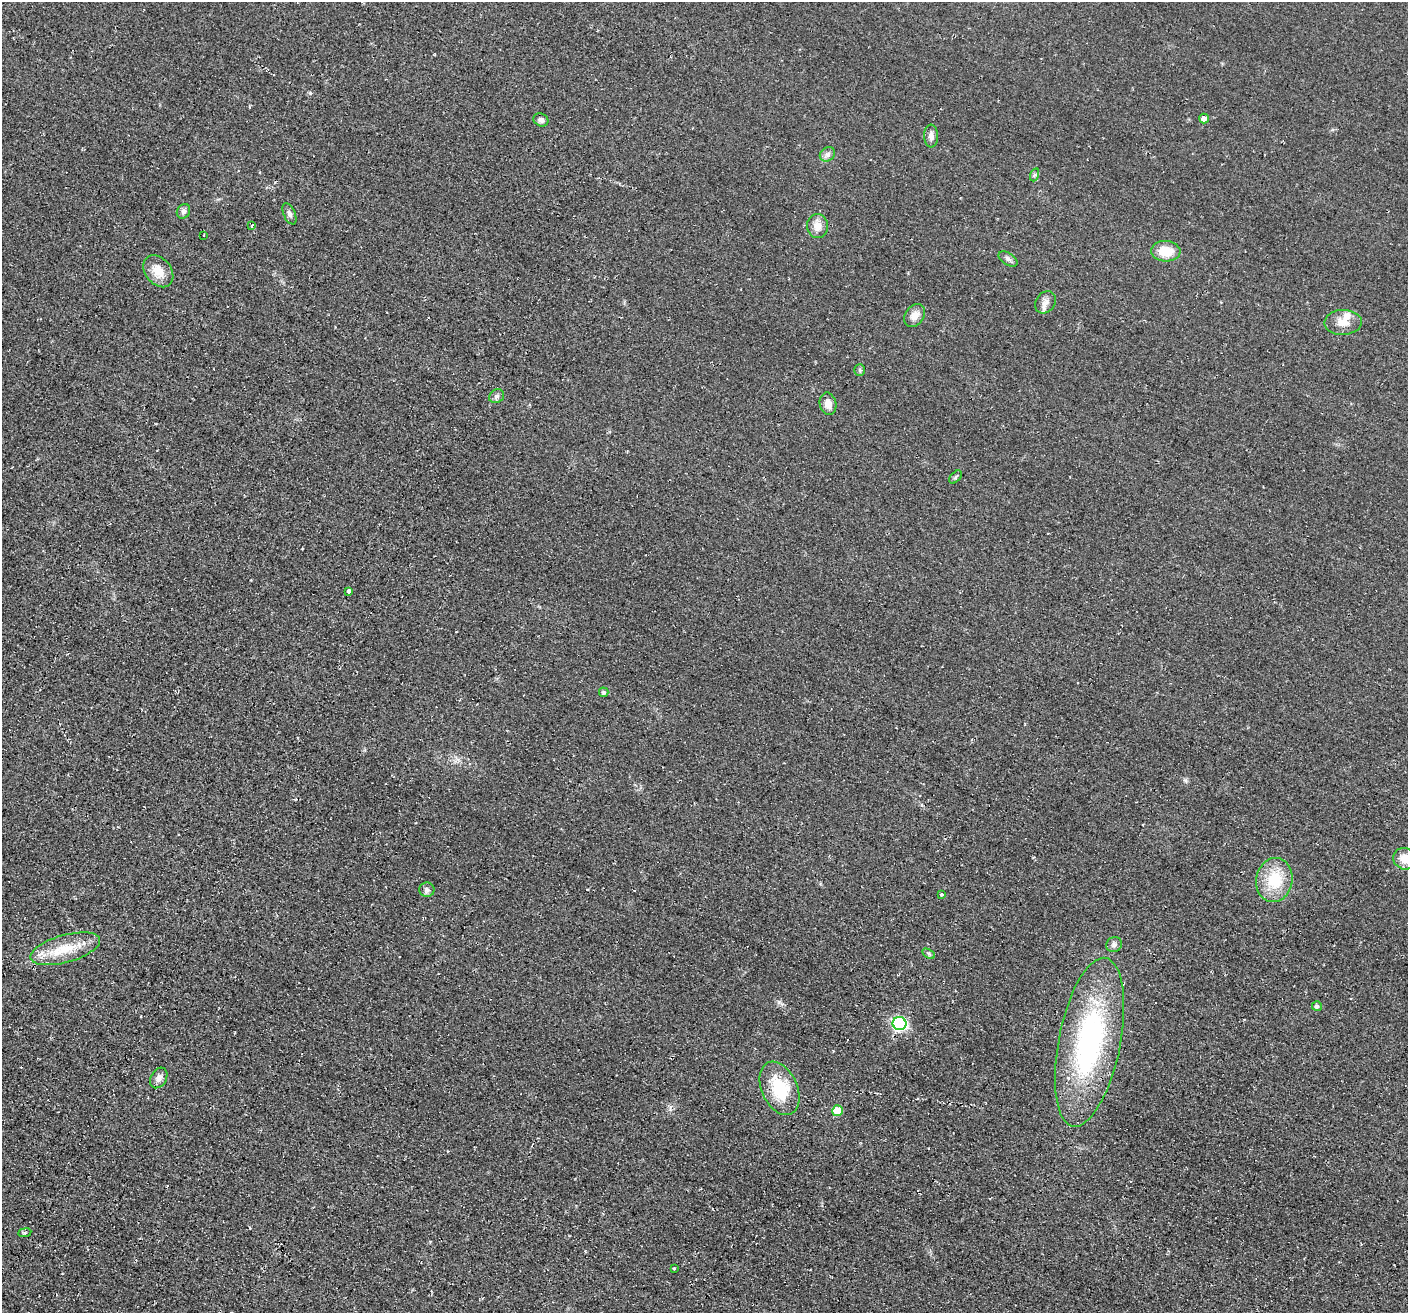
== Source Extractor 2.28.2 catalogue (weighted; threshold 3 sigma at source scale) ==
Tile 7 of 4 x 4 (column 3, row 2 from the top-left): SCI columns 2861-4266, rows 2946-4256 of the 5705 x 5727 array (HDU 1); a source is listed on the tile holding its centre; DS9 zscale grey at full resolution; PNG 1410 x 1315 px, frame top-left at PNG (2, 2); each listed source drawn as its Kron ellipse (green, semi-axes under 4 px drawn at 4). Shown black and unused: <1% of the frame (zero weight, under 2 of 3 exposures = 3% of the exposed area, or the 3 px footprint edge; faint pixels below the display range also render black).
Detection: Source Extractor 2.28.2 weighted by HDU 2 'WHT'; one run over the whole footprint, this tile lists its part. Background 0.0808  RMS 0.014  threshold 0.0651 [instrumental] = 3 sigma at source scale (4.5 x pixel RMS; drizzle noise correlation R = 1.50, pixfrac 1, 0.05/0.05 arcsec/px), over >= 5 px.
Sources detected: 38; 1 inside a brighter listed object's ellipse — not listed separately; the other 37 listed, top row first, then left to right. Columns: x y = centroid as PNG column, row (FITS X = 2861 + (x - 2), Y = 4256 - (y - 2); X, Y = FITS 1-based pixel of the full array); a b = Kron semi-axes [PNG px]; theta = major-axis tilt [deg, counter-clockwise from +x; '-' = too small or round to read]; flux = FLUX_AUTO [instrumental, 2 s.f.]
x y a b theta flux
1204 119 5 4 - 8.6
541 120 8 6 -27 5.5
931 136 11 7 -87 6.6
827 154 8 6 42 5.1
1034 175 7 4 71 2.1
183 211 7 6 - 3.7
289 214 11 6 -67 4.8
252 226 4 3 - 4.5
817 226 12 10 -82 13
204 235 3 2 - 1.1
1166 251 15 10 -4 29
1008 259 10 6 -32 4.4
158 271 18 13 -51 21
1045 302 12 9 51 8.2
915 315 12 9 55 12
1343 322 19 12 2 17
860 370 6 5 - 2.3
497 396 8 6 30 4.2
828 404 11 8 -77 10
955 477 8 4 46 2.4
349 591 4 3 - 9.6
604 692 5 4 - 2.9
1405 859 12 10 -26 19
1274 880 22 18 80 50
427 890 7 7 - 4
941 894 3 3 - 6.5
1114 944 8 7 - 4.7
65 949 36 13 16 43
929 954 7 4 -31 2.2
1317 1006 5 5 - 3.7
900 1024 7 6 - 290
1089 1042 86 31 79 290
159 1078 11 8 60 8.2
780 1088 28 17 -65 61
837 1111 5 5 - 34
25 1233 6 3 8 1.8
674 1269 3 3 - 8.1
Isophote crosses this tile's border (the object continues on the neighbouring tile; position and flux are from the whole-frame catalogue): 1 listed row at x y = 1405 859